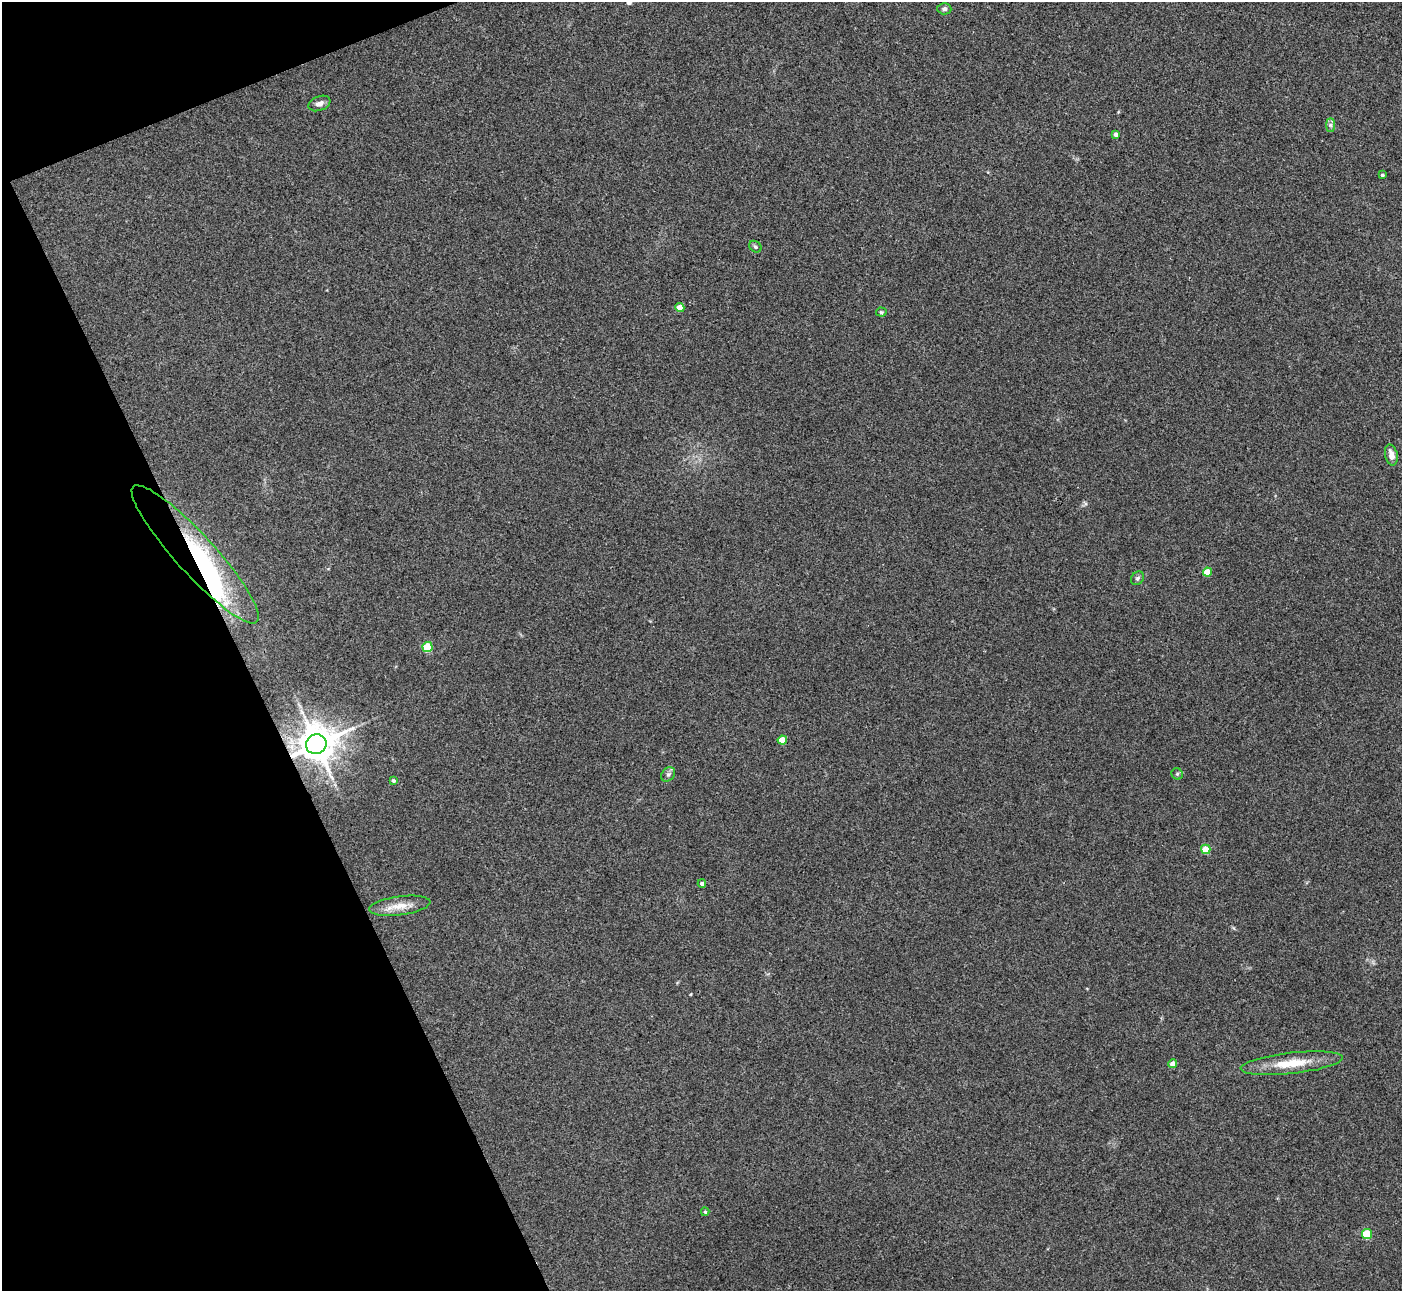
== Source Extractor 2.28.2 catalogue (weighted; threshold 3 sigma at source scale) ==
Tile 5 of 4 x 4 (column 1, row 2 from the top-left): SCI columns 2-1401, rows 2729-4017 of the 5603 x 5591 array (HDU 1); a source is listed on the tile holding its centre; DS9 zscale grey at full resolution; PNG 1404 x 1293 px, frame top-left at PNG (2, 2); each listed source drawn as its Kron ellipse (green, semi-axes under 4 px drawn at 4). Shown black and unused: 19% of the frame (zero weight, under 3 of 4 exposures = <1% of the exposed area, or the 3 px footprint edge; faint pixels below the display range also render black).
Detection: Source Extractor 2.28.2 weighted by HDU 2 'WHT'; one run over the whole footprint, this tile lists its part. Background 0.106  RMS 0.0063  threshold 0.0281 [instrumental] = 3 sigma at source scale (4.5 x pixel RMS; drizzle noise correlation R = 1.50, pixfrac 1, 0.05/0.05 arcsec/px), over >= 5 px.
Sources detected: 26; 1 inside a brighter object's white glare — neither listed nor drawn; the other 25 listed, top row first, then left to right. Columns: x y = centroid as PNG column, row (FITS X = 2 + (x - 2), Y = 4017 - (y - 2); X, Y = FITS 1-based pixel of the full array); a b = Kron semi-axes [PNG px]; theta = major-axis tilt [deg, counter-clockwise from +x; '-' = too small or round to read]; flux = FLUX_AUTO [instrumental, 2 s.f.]
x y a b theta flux
944 9 7 5 -3 1.6
319 103 11 7 21 3.1
1330 125 7 4 -90 1.5
1116 134 4 4 - 2.7
1382 175 4 3 - 1.2
755 247 6 5 - 1.3
680 307 4 4 - 11
881 312 5 4 - 0.89
1391 455 11 6 -77 4.8
195 554 91 19 -48 120
1207 572 4 4 - 13
1137 578 7 6 - 1.4
428 647 5 5 - 23
782 740 4 4 - 12
316 744 10 9 - 1800
668 774 8 6 48 1.9
1177 774 6 5 - 1.1
393 781 4 4 - 1.3
1206 849 5 4 - 18
702 883 4 4 - 2
400 906 31 9 7 9.4
1292 1063 51 10 6 19
1173 1064 4 4 - 7.8
705 1212 4 4 - 1
1367 1234 5 5 - 32
Overlapping masked pixels (flux is a lower limit): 2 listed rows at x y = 195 554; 316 744